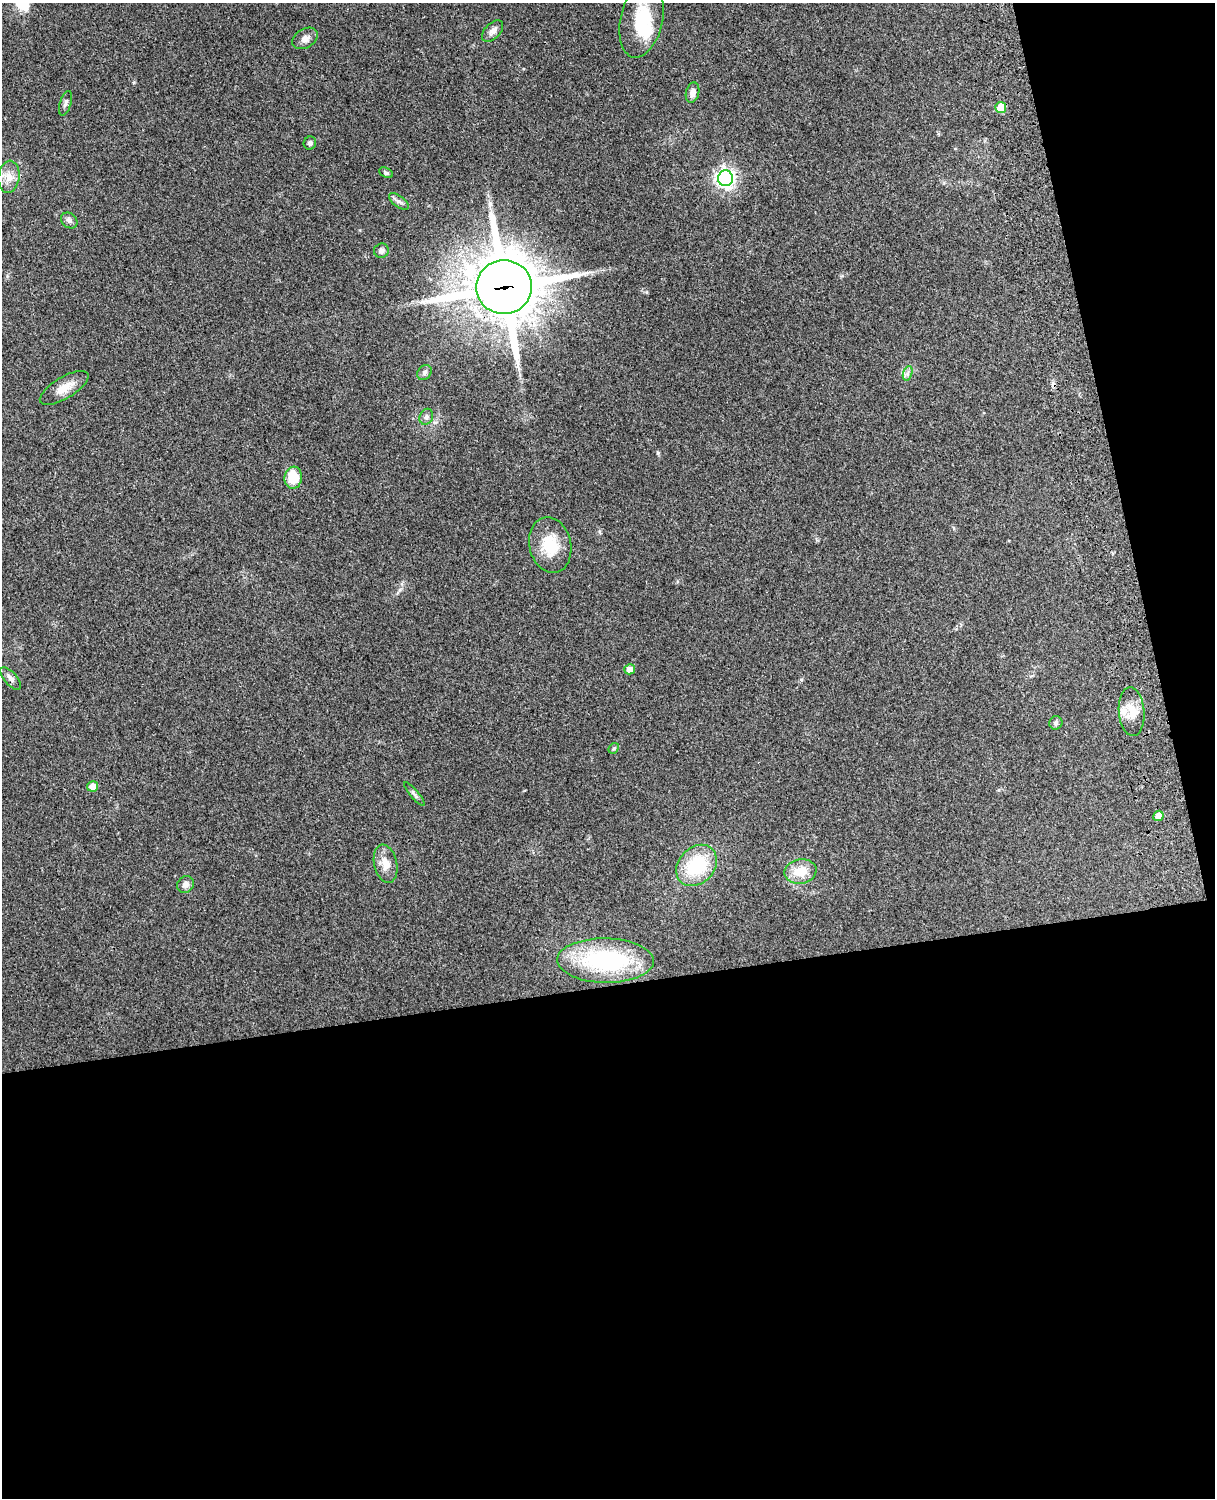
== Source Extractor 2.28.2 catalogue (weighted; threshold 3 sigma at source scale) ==
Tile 12 of 4 x 3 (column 4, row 3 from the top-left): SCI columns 3757-4969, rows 164-1659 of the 5090 x 4929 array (HDU 1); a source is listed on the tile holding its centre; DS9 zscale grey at full resolution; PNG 1217 x 1500 px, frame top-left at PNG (2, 3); each listed source drawn as its Kron ellipse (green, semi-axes under 4 px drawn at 4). Shown black and unused: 39% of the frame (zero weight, under 3 of 4 exposures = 6% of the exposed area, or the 3 px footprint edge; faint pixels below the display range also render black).
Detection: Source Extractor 2.28.2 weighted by HDU 2 'WHT'; one run over the whole footprint, this tile lists its part. Background 0.29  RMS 0.0093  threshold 0.0419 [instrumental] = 3 sigma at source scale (4.5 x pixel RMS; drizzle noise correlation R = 1.50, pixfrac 1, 0.05/0.05 arcsec/px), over >= 5 px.
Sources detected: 36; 1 inside a brighter object's white glare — neither listed nor drawn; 2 inside a brighter listed object's ellipse — not listed separately; the other 33 listed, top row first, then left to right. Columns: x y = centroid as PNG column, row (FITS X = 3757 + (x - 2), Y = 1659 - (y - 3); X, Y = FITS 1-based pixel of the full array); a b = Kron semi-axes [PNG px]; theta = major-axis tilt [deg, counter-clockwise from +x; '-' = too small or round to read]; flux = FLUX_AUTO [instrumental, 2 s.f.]
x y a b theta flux
641 20 38 21 77 44
493 31 13 7 46 4.4
305 38 14 9 31 5.4
692 93 10 6 75 5.4
65 103 13 5 72 2.8
1001 108 5 5 - 26
310 143 7 6 - 2.4
386 173 7 4 -24 1.8
9 177 16 10 83 10
725 178 8 7 - 410
399 201 11 5 -37 3.1
69 220 9 7 -40 3
381 251 7 7 - 3
504 287 28 27 - 4900
424 372 8 6 49 2.6
908 373 7 4 71 2.4
64 388 27 10 31 12
426 417 8 6 66 2.8
293 478 11 8 83 23
550 545 28 21 -77 29
630 669 5 5 - 8.7
11 678 14 6 -48 4.2
1132 712 24 13 -86 15
1056 723 7 6 - 2.2
614 748 6 4 44 1.4
93 786 6 5 - 8.4
414 794 15 3 -50 2.1
1158 816 5 5 - 8.8
386 864 19 11 -77 10
697 865 23 18 47 54
800 871 16 12 10 19
185 884 9 8 - 4.5
605 960 48 22 -1 110
Overlapping masked pixels (flux is a lower limit): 1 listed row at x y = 504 287
Unlisted compact peaks at least as high as the median listed source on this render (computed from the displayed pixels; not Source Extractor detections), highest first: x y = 658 453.